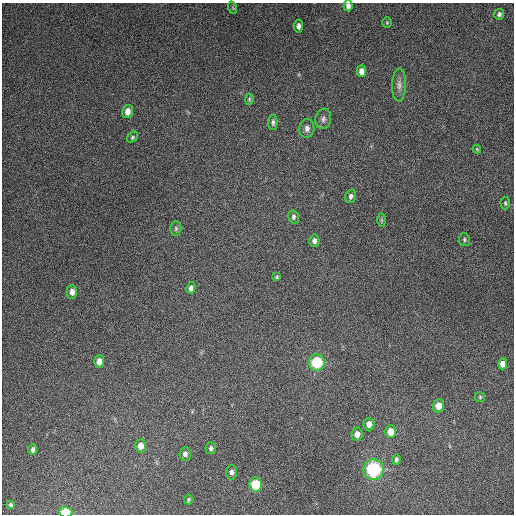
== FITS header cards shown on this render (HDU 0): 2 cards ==
NAXIS1  =                  512
NAXIS2  =                  512

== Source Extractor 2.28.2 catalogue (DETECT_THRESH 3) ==
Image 512 x 512 px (HDU 0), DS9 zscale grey, 1 PNG px = 1 image px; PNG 516 x 516 px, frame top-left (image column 1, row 512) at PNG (2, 3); each listed source drawn as its Kron ellipse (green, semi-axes under 4 px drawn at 4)
Background 4860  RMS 310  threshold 920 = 3 sigma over >= 5 px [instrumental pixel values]
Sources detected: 43; all 43 listed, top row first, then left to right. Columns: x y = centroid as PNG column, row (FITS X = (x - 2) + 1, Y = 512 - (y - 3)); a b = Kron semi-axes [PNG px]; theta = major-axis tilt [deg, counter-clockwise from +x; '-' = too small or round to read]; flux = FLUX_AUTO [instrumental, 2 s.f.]
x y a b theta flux
348 6 5 4 - 9.2e+04
233 8 6 4 -71 2.7e+04
499 14 5 5 - 4.8e+04
387 23 5 4 - 2.4e+04
298 26 6 4 87 7.9e+04
361 71 5 5 - 1.3e+05
399 85 16 7 87 1.2e+05
249 99 5 4 - 2.5e+04
127 112 7 5 79 1.6e+05
323 119 10 8 81 8.2e+04
273 122 8 4 87 5.0e+04
307 128 9 7 83 9.1e+04
132 137 6 4 43 3.3e+04
477 149 4 4 - 1.9e+04
351 196 7 5 72 6.3e+04
505 203 6 4 -89 2.9e+04
293 217 6 5 - 4.3e+04
381 220 7 4 -90 3.2e+04
176 228 7 5 89 4.6e+04
464 240 6 5 - 4.1e+04
314 241 6 5 - 8.0e+04
277 277 4 4 - 2.7e+04
191 288 6 4 79 8.8e+04
72 292 7 5 -89 1.2e+05
99 361 6 5 - 1.5e+05
317 362 8 8 - 1.1e+06
503 364 5 4 - 1.6e+05
480 397 5 5 - 2.7e+04
438 406 6 5 - 2.0e+05
369 424 6 5 - 1.3e+05
391 432 6 5 - 2.4e+05
357 434 7 5 80 1.3e+05
141 446 7 5 87 1.7e+05
211 448 6 5 - 5.3e+04
33 450 5 4 - 6.8e+04
185 454 7 6 - 7.8e+04
396 459 5 3 - 3.4e+04
374 469 10 10 - 1.7e+06
231 472 7 5 90 6.6e+04
256 484 7 6 - 7.0e+05
188 500 5 4 - 2.9e+04
11 505 4 3 - 3.8e+04
66 512 7 5 -2 6.3e+05
At the frame edge (FLAGS 8, measured only in part): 2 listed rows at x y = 348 6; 66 512